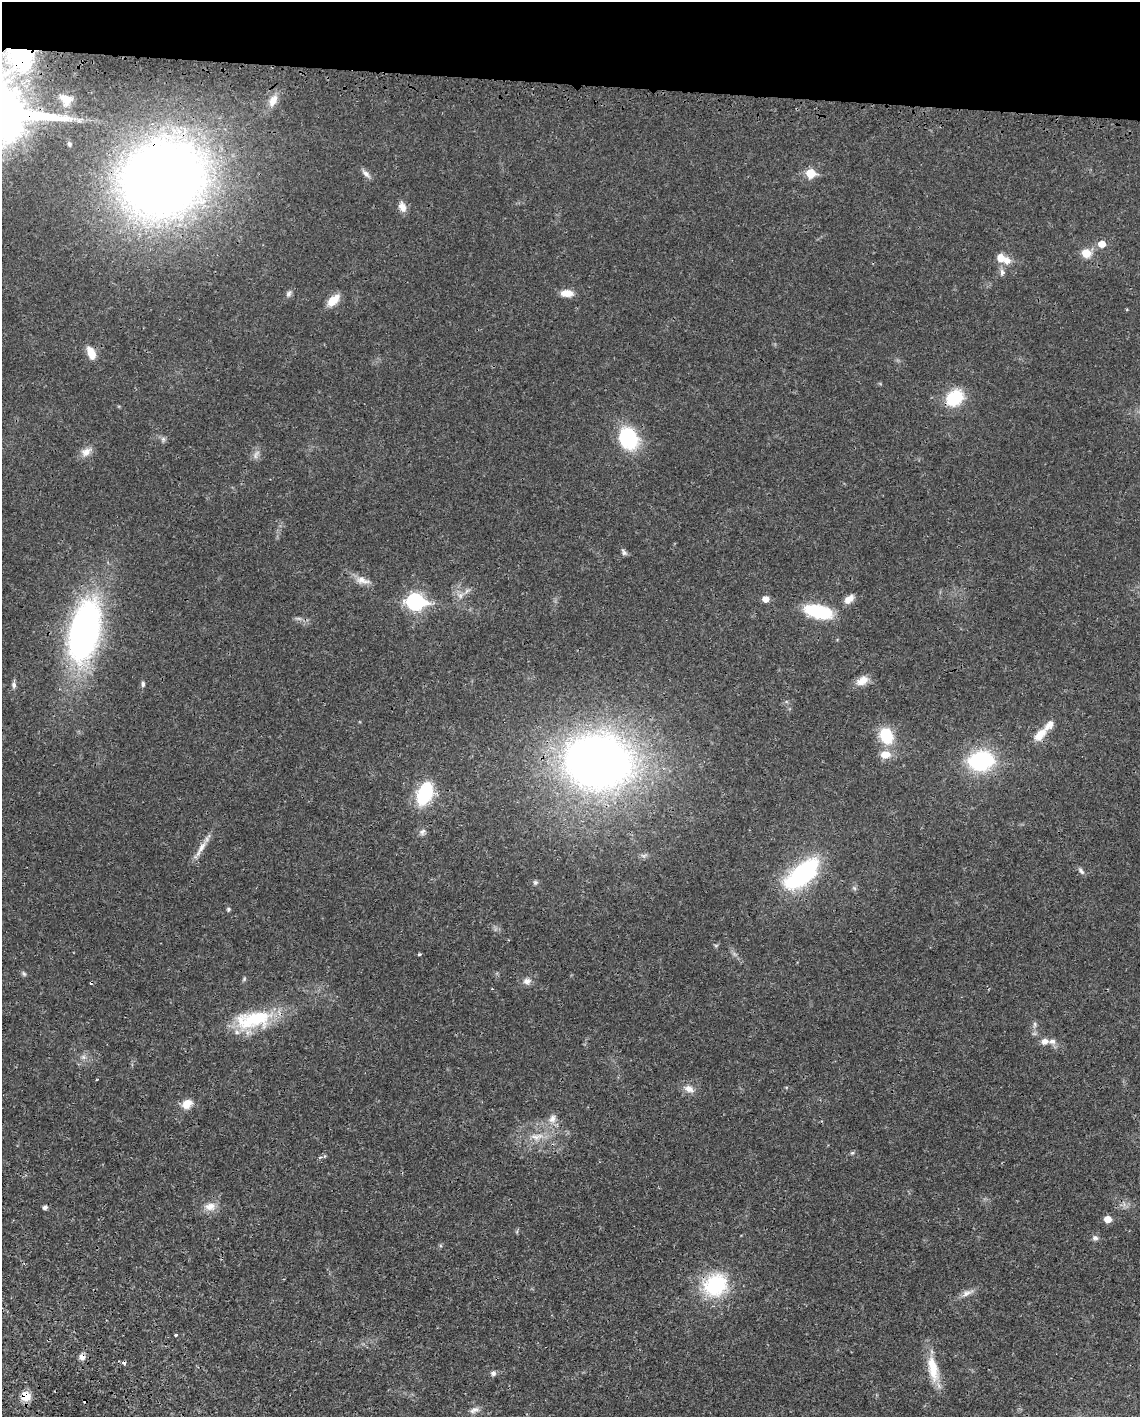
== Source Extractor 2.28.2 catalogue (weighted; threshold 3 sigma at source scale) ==
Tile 2 of 4 x 3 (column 2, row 1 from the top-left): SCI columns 1230-2367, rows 3090-4504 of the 4733 x 4651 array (HDU 1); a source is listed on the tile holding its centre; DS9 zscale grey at full resolution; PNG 1142 x 1419 px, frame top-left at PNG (2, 2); no overlay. Shown black and unused: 6% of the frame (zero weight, under 3 of 4 exposures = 7% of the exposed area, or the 3 px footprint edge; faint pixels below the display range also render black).
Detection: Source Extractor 2.28.2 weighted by HDU 2 'WHT'; one run over the whole footprint, this tile lists its part. Background 0.0165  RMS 0.0028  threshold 0.0125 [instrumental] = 3 sigma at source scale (4.5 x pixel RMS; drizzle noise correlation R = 1.50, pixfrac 1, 0.05/0.05 arcsec/px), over >= 5 px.
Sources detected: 74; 4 cosmic-ray / hot-pixel residue — not listed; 3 inside a brighter listed object's ellipse — not listed separately; the other 67 listed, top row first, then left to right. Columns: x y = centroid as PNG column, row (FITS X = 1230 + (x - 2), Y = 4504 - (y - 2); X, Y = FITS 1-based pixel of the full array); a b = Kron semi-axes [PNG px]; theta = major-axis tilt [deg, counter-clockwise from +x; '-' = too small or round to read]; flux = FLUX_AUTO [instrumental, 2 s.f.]
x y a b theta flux
20 57 37 33 -53 32
66 100 15 12 -33 3.1
273 100 14 8 62 2.4
69 144 7 4 -79 0.49
810 173 6 6 - 8.5
366 174 12 7 -46 1.2
162 179 54 47 25 410
402 207 13 8 -68 1.9
1102 244 6 6 - 3.3
1086 253 9 8 - 4.2
1000 258 10 8 -66 2.5
1002 272 10 6 88 1
289 293 9 6 47 0.82
567 293 14 8 -3 3
333 300 17 9 42 3.5
91 353 14 8 -67 3.7
955 398 17 13 36 12
628 438 23 18 -64 17
163 439 6 5 - 0.62
86 452 15 10 33 2.2
256 455 14 5 73 1.1
624 552 10 5 -58 0.69
362 580 21 9 -17 2.6
765 599 5 5 - 2.4
849 599 14 8 39 2
415 602 8 7 - 76
818 612 27 12 -14 17
84 631 54 25 76 100
862 681 17 10 30 2.8
143 684 7 4 89 0.6
14 685 8 6 -82 0.78
1040 734 18 10 46 3.9
886 736 17 13 -64 9.3
885 754 11 9 -3 3.4
981 761 17 13 7 35
598 762 63 50 -7 190
425 794 18 11 67 21
422 832 10 7 61 1
201 847 19 7 58 2.4
1081 871 11 5 -52 0.79
803 874 31 14 41 42
535 882 6 5 - 0.52
854 888 6 4 -71 0.46
228 909 5 5 - 0.41
419 954 4 3 - 0.35
24 974 7 4 -58 0.48
527 981 11 8 6 1.4
253 1019 49 21 10 18
1035 1024 7 4 -89 0.54
1045 1041 8 7 - 1.6
83 1057 7 5 -45 0.69
689 1089 13 9 -29 2
187 1104 12 9 43 3.3
552 1119 12 9 66 1.8
536 1137 19 7 5 2.8
852 1153 6 4 41 0.39
210 1207 15 11 7 2.7
1107 1219 5 5 - 4
1095 1238 8 7 - 0.84
715 1285 25 22 34 20
966 1293 15 7 25 1.6
176 1334 3 3 - 0.53
82 1357 9 8 - 1.3
933 1369 37 12 -79 7.2
493 1373 7 7 - 0.76
26 1396 11 10 - 3.6
474 1410 13 7 25 1.3
Overlapping masked pixels (flux is a lower limit): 6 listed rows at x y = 20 57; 162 179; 91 353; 715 1285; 82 1357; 26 1396
Isophote crosses this tile's border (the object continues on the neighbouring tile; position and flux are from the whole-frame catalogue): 1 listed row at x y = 20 57